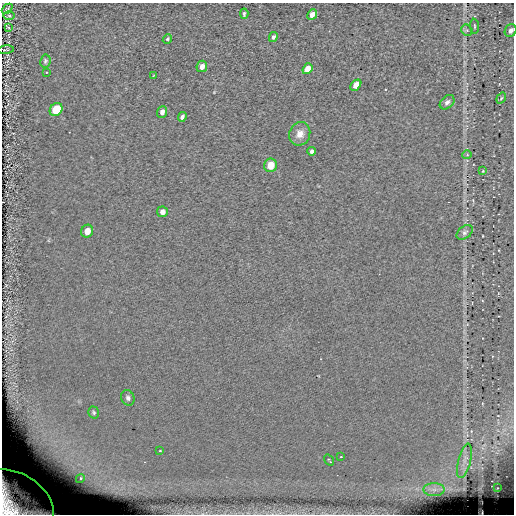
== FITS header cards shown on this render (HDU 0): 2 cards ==
NAXIS1  =                  512 / length of data axis 1
NAXIS2  =                  512 / length of data axis 2

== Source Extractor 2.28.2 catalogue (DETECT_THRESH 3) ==
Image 512 x 512 px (HDU 0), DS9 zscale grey, 1 PNG px = 1 image px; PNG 516 x 516 px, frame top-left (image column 1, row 512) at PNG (2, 3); each listed source drawn as its Kron ellipse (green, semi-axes under 4 px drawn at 4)
Background -0.202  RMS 5.2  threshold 15.7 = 3 sigma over >= 5 px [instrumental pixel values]
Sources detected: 40; all 40 listed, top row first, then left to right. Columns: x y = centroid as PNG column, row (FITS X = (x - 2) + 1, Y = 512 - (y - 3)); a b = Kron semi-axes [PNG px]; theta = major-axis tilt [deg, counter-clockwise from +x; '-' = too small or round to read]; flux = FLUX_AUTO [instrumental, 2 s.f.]
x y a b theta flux
7 9 6 2 42 440
244 14 5 3 - 550
312 14 5 4 - 2800
9 16 6 4 -1 480
474 26 7 3 -85 410
8 27 4 2 - 240
467 30 6 5 - 610
511 30 6 5 - 1400
273 37 5 4 - 760
167 39 5 3 - 430
5 50 8 3 7 470
45 61 6 5 - 680
202 66 6 5 - 1900
307 69 6 4 51 4700
46 72 3 2 - 250
154 76 3 2 - 270
356 85 6 4 46 3800
501 98 6 3 54 350
447 102 8 6 43 1100
56 109 7 5 50 10000
162 112 6 5 - 1600
182 117 5 4 - 1000
300 134 12 10 68 3300
312 151 4 4 - 1100
467 155 5 3 - 310
270 165 7 6 - 5200
483 171 3 2 - 250
162 212 5 5 - 1700
87 231 6 6 - 2800
465 232 9 6 38 970
128 398 8 6 -63 1000
94 412 6 5 - 600
160 451 3 2 - 220
341 457 2 2 - 260
329 460 6 3 -56 580
464 461 17 6 75 2900
80 478 5 4 - 1000
497 488 3 3 - 250
434 490 10 6 0 2100
15 502 42 28 -32 51000
At the frame edge (FLAGS 8, measured only in part): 2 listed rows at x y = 511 30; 15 502